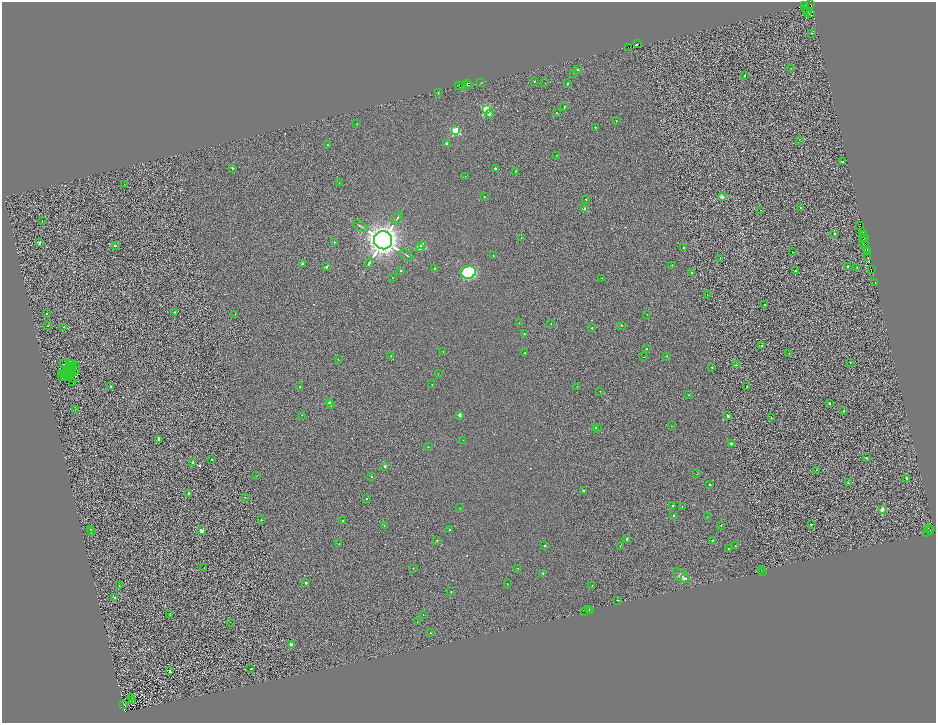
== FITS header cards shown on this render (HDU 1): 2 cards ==
NAXIS1  =                 1868
NAXIS2  =                 1442

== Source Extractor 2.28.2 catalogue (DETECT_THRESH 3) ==
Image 1868 x 1442 px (HDU 1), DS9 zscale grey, zoomed out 1/2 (1 PNG px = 2 x 2 image px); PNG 938 x 725 px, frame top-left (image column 1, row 1442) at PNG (2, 2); each listed source drawn as its Kron ellipse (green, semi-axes under 4 px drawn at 4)
Background 0.245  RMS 3.2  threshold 9.51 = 3 sigma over >= 5 px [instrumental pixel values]
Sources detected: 314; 89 cannot appear on this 1/2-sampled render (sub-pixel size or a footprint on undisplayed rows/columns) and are neither listed nor drawn; the other 225 listed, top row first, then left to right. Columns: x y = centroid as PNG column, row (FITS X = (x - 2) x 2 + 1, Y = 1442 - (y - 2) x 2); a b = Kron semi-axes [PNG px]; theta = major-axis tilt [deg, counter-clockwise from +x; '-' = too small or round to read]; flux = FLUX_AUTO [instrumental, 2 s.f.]
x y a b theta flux
810 5 3 2 - 2900
804 6 2 1 - 3700
806 8 3 1 - 2500
806 11 2 2 - 2600
808 13 2 1 - 600
810 14 2 1 - 1500
811 33 2 2 - 340
637 44 3 1 - 1600
629 47 2 1 - 7900
791 68 3 2 - 250
577 69 2 2 - 1300
574 73 2 2 - 410
744 76 2 2 - 1100
534 81 2 2 - 440
468 83 3 2 - 1500
481 83 2 2 - 210
545 83 2 1 - 260
567 84 2 2 - 480
469 85 2 1 - 1400
459 86 3 2 - 470
463 86 2 1 - 190
438 93 2 2 - 880
564 106 2 2 - 690
486 109 3 3 - 65000
557 113 2 2 - 210
489 114 4 3 - 2200
616 121 2 1 - 290
357 124 2 1 - 240
595 127 2 2 - 640
455 131 3 3 - 52000
799 140 2 1 - 160
446 143 2 2 - 2500
328 145 2 2 - 260
556 155 2 1 - 250
842 162 3 2 - 690
232 168 3 2 - 860
495 168 2 2 - 2100
516 171 2 2 - 760
465 176 2 2 - 310
339 183 2 2 - 190
125 184 2 1 - 180
484 197 2 2 - 390
722 197 2 2 - 6300
586 199 2 2 - 620
801 208 2 2 - 1200
585 209 2 2 - 4600
761 210 2 1 - 160
397 218 7 2 57 870
42 220 2 2 - 200
361 226 9 3 -30 1100
859 226 2 1 - 160
862 232 2 1 - 69
835 233 2 2 - 930
863 234 2 1 - 1600
521 237 2 1 - 320
864 238 2 1 - 700
383 240 9 9 - 800000
862 240 3 2 - 1600
334 242 2 2 - 610
39 243 2 2 - 1300
864 245 2 1 - 910
115 246 2 2 - 940
423 246 3 2 - 19000
420 248 2 2 - 6800
683 248 2 2 - 490
867 249 3 1 - 880
867 251 2 1 - 1200
792 252 2 1 - 330
406 255 8 2 -32 770
493 256 2 1 - 260
720 258 3 2 - 270
867 258 2 1 - 21
369 263 4 2 - 690
302 264 2 2 - 2300
672 265 2 1 - 380
848 266 2 2 - 2400
326 267 2 2 - 2400
857 267 2 1 - 410
435 268 2 1 - 340
871 269 2 1 - 1200
401 271 2 2 - 950
795 271 2 2 - 620
469 273 7 6 - 150000
691 273 2 2 - 560
393 277 2 1 - 260
602 278 2 2 - 290
875 283 2 1 - 590
707 295 2 1 - 260
764 304 2 2 - 430
175 312 2 2 - 470
46 313 2 2 - 540
235 314 2 2 - 180
647 315 2 1 - 160
519 323 2 2 - 260
551 324 2 2 - 230
621 325 2 2 - 600
48 326 2 2 - 210
64 327 2 2 - 320
592 328 2 2 - 1100
524 334 2 2 - 510
761 346 2 2 - 1000
647 349 2 2 - 830
443 351 2 2 - 210
525 353 2 2 - 420
789 353 2 1 - 280
391 356 2 2 - 820
667 356 2 2 - 390
643 357 2 2 - 360
338 359 2 1 - 380
850 363 2 2 - 380
63 364 3 1 - 200
69 364 2 2 - 150
73 364 4 1 - 28
736 365 2 2 - 860
76 366 2 1 - 200
71 367 2 1 - 280
712 367 2 2 - 710
70 368 2 1 - 58
66 370 2 1 - 140
68 371 2 1 - 240
71 371 3 2 - 300
77 371 2 1 - 220
62 373 2 1 - 120
73 373 2 1 - 240
63 374 2 1 - 340
438 374 2 1 - 160
70 375 2 1 - 89
64 376 2 1 - 220
67 376 5 1 - 340
62 377 2 1 - 200
74 379 3 2 - 80
72 382 4 2 - 240
432 384 2 2 - 420
111 386 2 2 - 720
577 386 2 2 - 170
747 386 2 2 - 210
300 387 2 2 - 960
600 391 2 2 - 420
689 395 2 2 - 470
330 402 2 2 - 7900
829 403 2 2 - 1600
331 405 2 2 - 1200
75 409 2 2 - 420
843 411 2 2 - 990
302 415 2 1 - 340
460 415 2 2 - 5000
728 416 2 2 - 3500
771 418 2 2 - 440
671 426 2 2 - 190
596 427 2 2 - 640
598 429 2 2 - 620
158 439 2 2 - 2500
463 440 2 1 - 140
731 443 2 2 - 2200
428 447 2 2 - 500
866 458 2 2 - 1200
212 459 2 2 - 700
193 462 2 2 - 4500
385 466 2 2 - 2500
816 470 2 1 - 190
697 474 2 2 - 230
256 476 2 1 - 200
371 476 2 2 - 1100
906 478 2 2 - 1900
848 483 2 2 - 630
709 484 2 2 - 680
583 491 2 2 - 2400
188 493 2 2 - 1600
245 497 2 2 - 380
366 498 2 2 - 1000
673 506 2 2 - 2100
682 506 2 2 - 240
460 508 2 1 - 160
882 509 2 2 - 9900
674 516 2 2 - 770
707 517 2 1 - 190
261 520 2 2 - 360
342 521 2 2 - 830
811 524 2 2 - 710
721 525 2 2 - 280
384 526 2 2 - 320
928 528 2 1 - 500
90 529 2 2 - 360
450 530 2 2 - 1000
930 530 4 1 - 1300
201 531 2 2 - 8700
91 532 2 2 - 1600
927 533 3 2 - 1100
627 539 3 2 - 1200
437 540 2 2 - 470
712 540 2 2 - 740
339 544 2 1 - 210
545 545 2 2 - 920
620 546 2 2 - 270
735 546 2 2 - 510
728 548 2 2 - 560
204 568 2 1 - 230
413 568 2 2 - 370
518 568 2 2 - 230
761 570 2 1 - 160
763 571 2 1 - 260
543 573 2 2 - 940
681 576 9 5 -40 2800
685 578 3 2 - 1700
306 583 2 2 - 3500
508 584 2 2 - 190
119 585 2 2 - 560
592 585 2 2 - 180
451 592 2 2 - 540
114 598 2 2 - 2400
617 600 2 2 - 340
589 610 2 1 - 950
585 611 2 2 - 180
591 611 2 1 - 860
423 614 2 1 - 290
170 615 2 1 - 350
230 622 2 1 - 440
417 622 2 1 - 260
430 633 2 2 - 530
291 645 2 2 - 8300
251 668 2 2 - 700
170 671 2 2 - 2800
132 698 2 1 - 230
133 701 2 1 - 210
124 704 3 2 - 350
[89 sub-pixel or undisplayed-footprint detections neither listed nor drawn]